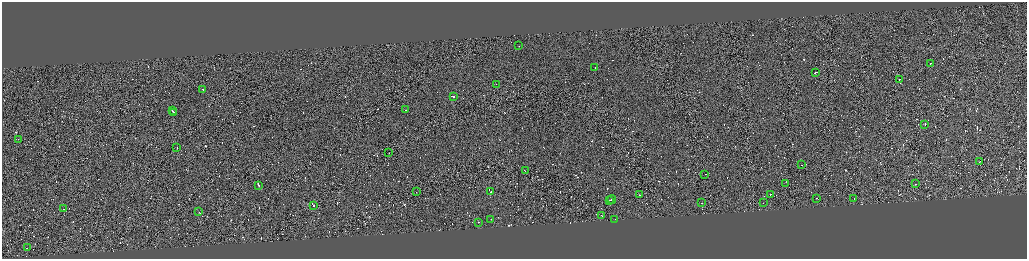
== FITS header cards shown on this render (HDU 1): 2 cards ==
NAXIS1  =                 4100
NAXIS2  =                 1026

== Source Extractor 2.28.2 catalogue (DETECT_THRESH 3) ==
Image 4100 x 1026 px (HDU 1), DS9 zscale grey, zoomed out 1/4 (1 PNG px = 4 x 4 image px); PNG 1029 x 261 px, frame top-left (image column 3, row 1026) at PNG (2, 2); each listed source drawn as its Kron ellipse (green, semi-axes under 4 px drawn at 4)
Background -0.64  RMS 4.2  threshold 12.5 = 3 sigma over >= 5 px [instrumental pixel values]
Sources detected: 737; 697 cannot appear on this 1/4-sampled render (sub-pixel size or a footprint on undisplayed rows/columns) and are neither listed nor drawn; the other 40 listed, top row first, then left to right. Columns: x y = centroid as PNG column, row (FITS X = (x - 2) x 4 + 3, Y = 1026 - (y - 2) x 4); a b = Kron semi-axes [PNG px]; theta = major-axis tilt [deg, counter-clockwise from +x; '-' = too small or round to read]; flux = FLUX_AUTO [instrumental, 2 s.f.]
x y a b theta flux
519 46 2 1 - 59000
930 63 2 1 - 14000
595 68 2 1 - 15000
815 72 2 1 - 45000
899 80 2 1 - 24000
496 84 2 1 - 11000
203 90 2 1 - 81000
454 97 2 1 - 33000
406 110 2 1 - 13000
173 111 2 1 - 150000
174 113 3 1 - 220000
925 124 2 1 - 30000
18 139 2 1 - 10000
177 148 2 1 - 18000
389 152 2 1 - 14000
980 162 2 1 - 17000
801 165 2 1 - 23000
525 170 2 1 - 31000
705 174 2 1 - 18000
786 184 2 1 - 470
915 184 2 1 - 21000
259 186 2 1 - 29000
416 192 2 1 - 15000
491 192 2 1 - 76000
770 194 2 1 - 11000
639 195 2 1 - 12000
817 198 2 1 - 23000
612 199 4 1 - 32000
854 199 2 1 - 19000
609 200 4 1 - 38000
764 202 2 1 - 11000
702 203 2 1 - 19000
313 206 2 1 - 23000
64 209 2 1 - 7500
199 212 2 1 - 18000
602 215 2 1 - 16000
491 219 2 1 - 26000
615 219 2 1 - 14000
479 222 2 1 - 12000
27 248 2 1 - 28000
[697 sub-pixel or undisplayed-footprint detections neither listed nor drawn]